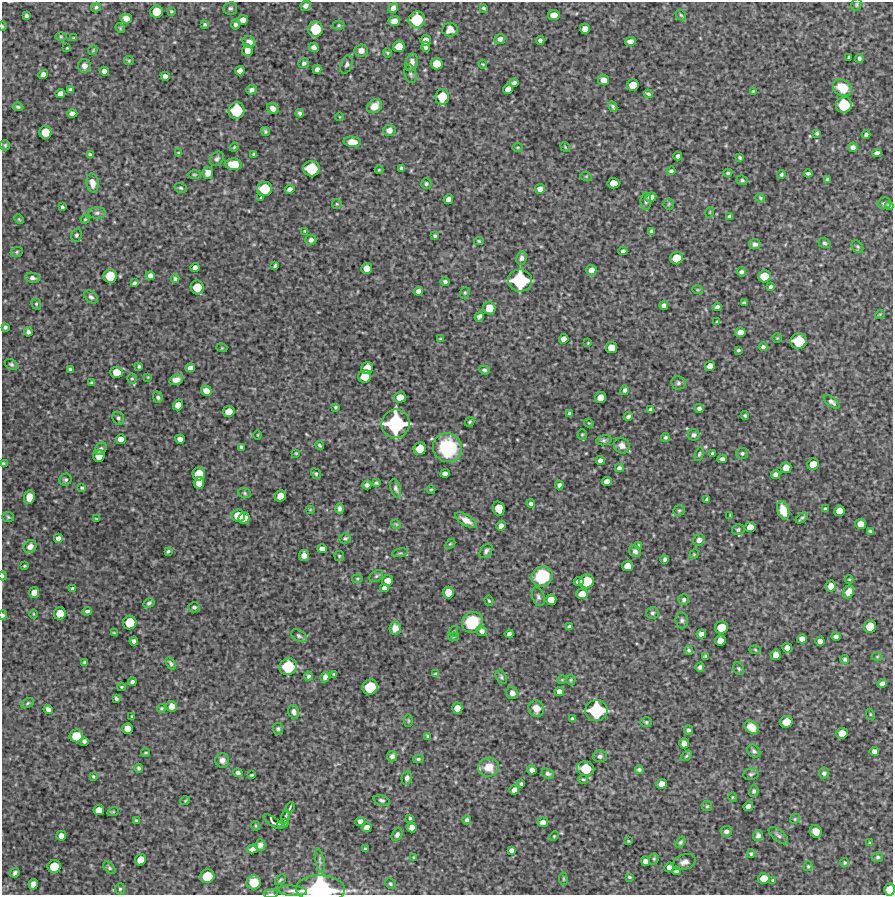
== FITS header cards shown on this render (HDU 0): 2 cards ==
NAXIS1  =                  891 /Length X axis
NAXIS2  =                  893 /Length Y axis

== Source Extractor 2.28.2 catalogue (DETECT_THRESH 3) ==
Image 891 x 893 px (HDU 0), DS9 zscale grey, 1 PNG px = 1 image px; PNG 895 x 897 px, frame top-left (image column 1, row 893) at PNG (2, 2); each listed source drawn as its Kron ellipse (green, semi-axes under 4 px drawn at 4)
Background 5290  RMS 280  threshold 852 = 3 sigma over >= 5 px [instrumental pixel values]
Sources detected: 471; all 471 listed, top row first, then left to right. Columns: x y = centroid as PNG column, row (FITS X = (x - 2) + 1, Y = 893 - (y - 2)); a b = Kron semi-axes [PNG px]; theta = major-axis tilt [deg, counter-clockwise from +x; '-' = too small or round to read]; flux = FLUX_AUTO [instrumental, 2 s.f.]
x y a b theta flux
857 4 6 5 - 2.7e+04
306 6 5 4 - 6.9e+04
96 7 5 4 - 3.4e+04
230 8 7 6 - 4.3e+04
393 8 5 4 - 7.7e+04
483 8 3 3 - 2.7e+04
171 11 3 3 - 2.0e+04
157 12 6 6 - 3.2e+05
554 15 6 5 - 1.6e+05
681 15 6 4 -44 2.7e+04
26 16 4 3 - 3.8e+04
126 18 6 5 - 1.1e+05
243 20 5 5 - 1.2e+05
417 20 8 8 - 7.0e+05
394 21 6 5 - 1.1e+05
205 24 4 4 - 2.9e+04
235 24 5 4 - 4.9e+04
339 25 6 4 1 2.6e+04
2 26 4 3 - 1.6e+04
120 28 5 4 - 2.2e+04
316 29 8 7 - 5.9e+05
585 29 5 5 - 1.5e+05
450 30 8 7 - 1.4e+05
61 36 6 4 -1 2.2e+04
74 38 4 3 - 2.7e+04
500 39 5 5 - 6.2e+04
426 40 5 5 - 1.7e+05
540 40 4 3 - 4.6e+04
630 41 5 4 - 8.2e+04
249 42 6 5 - 9.5e+04
399 46 6 5 - 2.4e+05
314 47 5 4 - 7.2e+04
426 47 5 3 - 5.5e+04
67 48 3 3 - 1.5e+04
93 50 5 4 - 1.8e+04
247 50 6 5 - 1.2e+05
361 50 6 6 - 9.0e+04
387 53 5 3 - 2.0e+04
849 57 3 3 - 2.9e+04
859 58 4 3 - 3.4e+04
129 61 5 4 - 2.1e+04
412 62 9 6 77 1.1e+05
304 63 5 5 - 4.6e+04
347 64 10 5 67 5.9e+04
437 64 6 6 - 2.8e+05
483 64 4 4 - 1.8e+04
84 66 7 6 - 8.9e+04
317 69 5 4 - 7.6e+04
104 71 5 4 - 8.1e+04
240 71 5 4 - 1.0e+05
43 74 5 4 - 1.1e+05
410 74 9 5 -77 4.9e+04
165 76 4 4 - 7.8e+04
604 80 5 5 - 1.5e+05
514 83 4 3 - 5.2e+04
633 85 6 5 - 2.4e+05
842 88 10 8 -32 3.7e+05
508 89 5 5 - 1.3e+05
71 90 4 4 - 4.5e+04
251 90 5 4 - 6.1e+04
753 91 3 2 - 1.7e+04
60 94 5 4 - 9.9e+04
648 94 4 3 - 3.6e+04
442 97 8 6 80 4.2e+05
844 105 8 8 - 6.6e+05
374 106 8 6 39 1.8e+05
18 107 5 3 - 3.1e+04
613 107 5 3 - 3.6e+04
273 108 6 5 - 1.1e+05
236 110 8 8 - 7.1e+05
72 113 5 4 - 7.9e+04
300 113 4 3 - 4.3e+04
340 117 4 2 - 1.5e+04
389 130 6 5 - 1.0e+05
265 131 5 4 - 3.0e+04
45 132 6 6 - 3.3e+05
817 133 3 3 - 2.9e+04
866 134 4 3 - 4.7e+04
352 142 9 5 -4 1.7e+05
5 145 5 5 - 3.1e+04
234 147 5 3 - 1.9e+04
518 147 5 3 - 1.9e+04
565 147 5 3 - 1.6e+04
853 147 5 4 - 5.1e+04
178 153 3 3 - 2.0e+04
877 153 5 4 - 6.5e+04
253 154 3 2 - 1.9e+04
90 155 4 4 - 4.0e+04
678 156 4 4 - 6.8e+04
740 157 3 3 - 3.0e+04
217 159 8 6 48 5.0e+04
234 164 8 6 -5 3.9e+05
401 168 4 3 - 3.5e+04
311 169 8 7 - 6.4e+05
379 170 4 4 - 1.9e+04
671 171 4 3 - 3.5e+04
208 173 6 5 - 1.2e+05
728 173 4 3 - 2.5e+04
808 173 4 3 - 3.7e+04
194 174 6 3 0 2.1e+04
781 174 4 3 - 3.3e+04
586 176 6 4 -18 2.1e+04
742 180 5 4 - 3.0e+04
827 180 4 3 - 4.0e+04
92 183 10 6 -81 1.4e+05
613 183 6 5 - 2.1e+05
426 184 5 5 - 3.3e+04
181 188 6 4 -16 3.0e+04
265 189 7 7 - 5.4e+05
290 189 5 4 - 7.3e+04
540 189 5 5 - 1.1e+05
651 197 6 4 22 9.6e+04
261 198 4 2 - 2.2e+04
760 198 5 4 - 2.1e+04
448 199 5 4 - 1.0e+05
646 201 9 5 87 4.9e+04
884 203 7 5 17 4.0e+04
337 204 5 5 - 2.3e+04
669 204 5 5 - 2.5e+04
889 206 4 4 - 6.3e+04
62 207 3 3 - 3.0e+04
710 212 5 3 - 1.6e+04
97 213 9 5 1 5.5e+04
729 216 4 4 - 3.9e+04
19 219 5 4 - 2.1e+04
85 219 4 4 - 1.9e+04
305 231 4 3 - 2.7e+04
651 231 3 3 - 3.3e+04
76 235 7 5 78 3.3e+04
435 236 3 3 - 3.1e+04
311 240 5 5 - 6.5e+04
479 241 5 4 - 2.2e+04
824 243 6 5 - 3.8e+04
755 244 6 5 - 5.2e+04
857 247 7 5 -55 3.2e+04
623 251 4 3 - 4.3e+04
17 252 6 5 - 2.7e+04
521 258 7 5 82 5.9e+04
677 258 6 6 - 3.4e+05
275 266 4 3 - 2.8e+04
195 268 4 4 - 8.6e+04
367 268 5 5 - 1.7e+05
591 270 5 5 - 1.0e+05
741 272 4 4 - 4.8e+04
110 276 7 6 - 4.2e+05
150 276 4 4 - 7.7e+04
764 276 6 6 - 3.3e+05
32 278 7 5 -9 6.3e+04
175 279 4 4 - 3.5e+04
520 281 12 11 - 1.2e+06
445 282 4 3 - 4.1e+04
134 283 4 3 - 3.4e+04
197 287 7 6 - 3.6e+05
770 287 4 3 - 3.5e+04
698 290 5 3 - 1.9e+04
418 291 4 4 - 7.5e+04
465 293 6 4 69 2.7e+04
91 297 8 5 -40 4.8e+04
744 303 4 3 - 3.3e+04
36 304 6 4 -70 2.5e+04
664 305 4 4 - 6.6e+04
717 307 4 4 - 5.6e+04
489 308 6 6 - 2.4e+05
880 314 5 3 - 1.6e+04
479 316 5 4 - 5.2e+04
717 322 3 3 - 2.6e+04
5 327 4 3 - 3.3e+04
28 332 5 4 - 5.0e+04
740 332 5 5 - 1.2e+05
777 338 5 4 - 2.1e+04
440 339 4 2 - 2.0e+04
564 339 5 4 - 1.0e+05
799 341 8 8 - 6.4e+05
588 343 3 3 - 1.3e+04
763 347 4 3 - 4.5e+04
222 348 5 3 - 1.7e+04
611 348 5 5 - 2.0e+05
738 350 3 3 - 2.8e+04
11 364 7 4 -31 3.7e+04
139 366 4 3 - 2.9e+04
710 366 5 4 - 1.2e+05
190 368 5 4 - 8.0e+04
367 368 6 5 - 2.5e+05
70 369 3 3 - 3.6e+04
484 370 5 4 - 3.6e+04
116 372 6 5 - 2.5e+05
365 376 6 6 - 3.1e+05
148 377 4 4 - 1.6e+04
132 378 5 4 - 2.6e+04
176 380 7 5 17 1.0e+05
91 383 4 3 - 2.5e+04
678 383 7 6 - 4.7e+04
625 390 5 4 - 4.1e+04
206 391 5 5 - 1.4e+05
158 397 6 4 -72 4.4e+04
400 397 6 5 - 2.0e+05
600 398 6 5 - 1.7e+05
832 402 9 4 -38 5.8e+04
178 405 5 5 - 1.6e+05
335 407 3 3 - 2.6e+04
699 408 4 4 - 5.2e+04
650 410 4 4 - 4.8e+04
229 411 6 5 - 1.9e+05
569 414 3 3 - 3.0e+04
745 415 4 3 - 2.8e+04
628 416 4 3 - 4.4e+04
118 418 7 5 -65 3.9e+04
470 422 5 3 - 2.5e+04
589 423 4 3 - 1.5e+04
396 424 14 14 - 1.9e+06
582 434 5 4 - 2.2e+04
258 435 5 3 - 1.5e+04
694 435 6 5 - 4.6e+04
665 437 4 4 - 2.9e+04
121 439 5 5 - 1.2e+05
180 439 5 4 - 9.7e+04
604 440 8 5 10 3.8e+04
320 445 4 2 - 2.5e+04
622 446 8 7 - 1.2e+05
241 447 4 3 - 3.6e+04
448 448 15 14 - 1.2e+06
101 449 7 5 53 4.9e+04
420 449 6 6 - 3.2e+05
296 453 3 2 - 1.6e+04
712 453 3 3 - 2.8e+04
742 453 6 5 - 3.8e+04
699 454 7 3 72 2.7e+04
99 456 6 5 - 2.2e+05
722 459 4 4 - 5.5e+04
600 460 4 4 - 7.2e+04
3 464 3 3 - 2.7e+04
813 464 6 5 - 2.3e+05
619 468 4 4 - 5.6e+04
786 468 5 5 - 1.9e+05
445 473 5 4 - 8.2e+04
199 474 6 6 - 3.4e+05
316 474 5 4 - 2.8e+04
776 474 5 4 - 7.4e+04
66 480 6 5 - 4.0e+04
607 482 5 4 - 1.2e+05
199 483 6 5 - 2.2e+05
376 483 4 3 - 3.0e+04
367 485 4 4 - 5.4e+04
559 485 4 4 - 5.1e+04
82 488 4 3 - 2.4e+04
396 488 9 5 -74 5.3e+04
431 489 4 3 - 1.6e+04
245 493 6 5 - 3.1e+04
280 496 6 5 - 1.9e+05
29 497 7 5 81 2.0e+05
707 499 4 3 - 3.6e+04
531 504 4 4 - 4.6e+04
499 508 7 6 - 3.0e+05
340 509 5 4 - 5.2e+04
825 509 4 3 - 3.1e+04
310 510 5 3 - 1.6e+04
679 510 6 5 - 2.8e+04
783 510 9 6 -73 2.7e+05
839 511 5 5 - 1.8e+05
730 515 4 3 - 1.6e+04
238 516 7 6 - 3.7e+05
8 517 6 5 - 2.7e+04
244 518 6 5 - 2.4e+05
802 518 7 3 40 3.6e+04
96 519 4 2 - 1.5e+04
466 520 12 5 -31 1.5e+05
396 524 5 4 - 2.1e+04
861 524 5 5 - 1.7e+05
501 526 5 4 - 9.7e+04
750 527 5 5 - 1.7e+05
738 530 6 5 - 3.9e+04
870 531 3 3 - 2.3e+04
58 538 4 4 - 7.5e+04
345 538 6 5 - 3.3e+04
699 540 6 5 - 6.3e+04
450 544 6 3 44 2.2e+04
638 545 4 3 - 2.0e+04
30 546 7 5 43 9.8e+04
322 549 5 4 - 9.6e+04
168 551 4 3 - 2.9e+04
486 551 8 5 54 5.9e+04
635 551 6 5 - 5.9e+04
400 553 8 3 12 2.8e+04
694 554 5 4 - 1.8e+04
304 555 5 5 - 1.2e+05
339 556 5 5 - 2.8e+04
665 559 4 3 - 4.2e+04
24 566 3 3 - 2.0e+04
628 566 5 5 - 1.8e+05
3 576 4 2 - 2.6e+04
376 576 8 5 37 3.6e+04
542 576 11 10 - 7.0e+05
357 579 5 4 - 2.2e+04
849 579 4 3 - 1.7e+04
387 581 6 5 - 1.7e+05
579 581 5 4 - 1.1e+05
587 581 7 7 - 5.2e+05
831 586 5 5 - 1.4e+05
384 588 4 4 - 7.3e+04
72 589 4 3 - 3.5e+04
34 592 5 5 - 1.6e+05
448 592 6 6 - 2.5e+05
849 592 7 5 62 1.7e+05
582 594 6 5 - 1.8e+05
538 597 10 6 -72 5.5e+04
684 599 5 5 - 4.2e+04
551 600 5 5 - 1.9e+05
489 601 5 4 - 2.4e+04
149 603 6 4 30 3.7e+04
194 607 6 5 - 4.3e+04
87 611 5 4 - 4.4e+04
60 613 6 6 - 2.8e+05
652 613 6 6 - 3.6e+04
33 614 5 3 - 1.7e+04
3 615 5 3 - 3.3e+04
682 620 8 6 -85 4.9e+04
472 622 11 9 49 7.0e+05
130 623 7 6 - 4.3e+05
570 626 3 3 - 3.5e+04
721 627 6 6 - 3.3e+05
870 627 6 6 - 2.9e+05
395 628 7 6 - 1.1e+05
454 631 5 3 - 1.8e+04
482 631 5 5 - 7.1e+04
114 633 4 4 - 2.2e+04
509 634 4 4 - 6.2e+04
701 634 5 4 - 8.6e+04
299 636 8 5 -32 4.3e+04
836 636 4 4 - 5.8e+04
453 637 5 3 - 2.4e+04
802 639 5 4 - 1.0e+05
134 641 4 4 - 6.6e+04
720 641 5 5 - 1.5e+05
820 641 4 4 - 9.2e+04
787 648 5 5 - 1.1e+05
689 650 4 3 - 3.3e+04
755 650 6 4 -3 2.2e+04
776 655 5 5 - 1.4e+05
705 656 4 3 - 2.5e+04
877 657 5 3 - 1.8e+04
845 659 4 4 - 3.4e+04
84 662 3 3 - 2.2e+04
171 663 7 4 -58 3.9e+04
288 667 9 8 - 7.6e+05
700 667 4 4 - 4.4e+04
739 669 6 5 - 3.3e+04
334 674 4 3 - 2.1e+04
435 674 4 4 - 2.6e+04
308 676 5 4 - 3.7e+04
325 677 5 4 - 6.5e+04
501 677 7 5 -56 3.6e+04
562 680 5 3 - 1.4e+04
571 680 5 4 - 2.4e+04
132 682 4 3 - 4.1e+04
882 683 5 4 - 6.7e+04
121 687 4 3 - 2.0e+04
370 687 8 7 - 6.0e+05
559 692 4 4 - 9.3e+04
512 693 6 6 - 8.3e+04
116 699 4 3 - 3.5e+04
28 703 6 4 28 2.8e+04
172 706 5 5 - 1.2e+05
161 708 4 3 - 1.9e+04
457 708 5 5 - 1.6e+05
536 708 8 7 - 1.8e+05
48 709 5 4 - 7.2e+04
596 710 11 10 - 1.1e+06
294 712 7 5 -73 5.5e+04
870 714 5 3 - 2.0e+04
132 717 4 3 - 3.0e+04
573 719 4 3 - 3.1e+04
408 721 6 3 90 1.8e+04
646 722 5 4 - 2.9e+04
786 722 6 6 - 2.9e+05
751 727 8 6 -38 2.3e+05
128 728 5 5 - 1.7e+05
278 729 6 5 - 3.4e+04
689 730 4 4 - 3.8e+04
842 733 6 5 - 2.0e+05
76 736 6 6 - 3.6e+05
428 736 4 2 - 2.8e+04
84 741 4 4 - 4.8e+04
684 743 5 4 - 1.1e+05
754 751 7 5 -47 4.8e+04
874 751 5 4 - 9.7e+04
146 753 4 2 - 1.9e+04
392 756 5 5 - 6.2e+04
600 756 7 6 - 5.4e+04
686 756 6 4 37 2.7e+04
418 759 5 4 - 3.0e+04
222 760 7 7 - 9.3e+04
489 767 10 9 - 2.9e+05
139 768 4 4 - 3.2e+04
586 769 9 7 -12 5.0e+05
532 770 5 4 - 8.3e+04
639 770 4 3 - 3.8e+04
238 773 5 4 - 5.1e+04
824 773 5 5 - 4.5e+04
548 774 6 4 -25 4.4e+04
751 774 8 6 8 4.3e+04
252 775 4 2 - 2.2e+04
93 776 4 3 - 2.2e+04
407 778 7 5 76 5.4e+04
583 779 5 4 - 2.2e+04
521 784 4 3 - 2.9e+04
662 784 5 5 - 1.4e+05
514 790 5 4 - 1.0e+05
754 791 5 4 - 4.0e+04
732 797 5 3 - 1.8e+04
382 800 8 4 -17 3.7e+04
185 801 5 3 - 1.7e+04
707 806 5 5 - 2.3e+04
748 806 5 4 - 8.7e+04
290 807 6 3 64 2.2e+04
99 810 5 5 - 1.8e+05
113 812 6 3 18 1.9e+04
286 816 7 2 80 3.5e+04
410 818 3 3 - 2.3e+04
795 819 5 4 - 2.6e+04
136 820 3 3 - 2.4e+04
467 820 4 4 - 4.4e+04
360 821 5 4 - 8.7e+04
273 822 12 4 -33 4.5e+04
543 822 5 5 - 1.0e+05
283 823 6 3 22 3.8e+04
255 826 5 2 - 1.8e+04
367 827 5 4 - 1.1e+05
412 827 5 5 - 9.7e+04
726 831 6 5 - 6.3e+04
816 831 6 5 - 1.7e+05
397 835 7 5 57 5.2e+04
758 835 5 5 - 6.3e+04
61 836 5 5 - 1.0e+05
554 836 5 3 - 1.8e+04
778 836 12 5 -40 5.7e+04
628 841 3 3 - 1.6e+04
681 842 6 4 56 3.4e+04
870 843 4 3 - 1.7e+04
260 845 6 5 - 6.1e+04
252 849 5 4 - 7.4e+04
365 849 3 3 - 2.6e+04
511 850 4 4 - 5.9e+04
751 854 4 3 - 2.6e+04
414 857 4 3 - 1.9e+04
878 857 6 5 - 3.6e+04
654 859 6 4 70 3.0e+04
140 860 6 5 - 2.1e+05
320 861 12 4 -78 5.4e+04
645 861 4 4 - 8.2e+04
684 862 12 7 19 1.0e+05
845 862 4 4 - 2.9e+04
54 866 6 6 - 3.8e+05
808 866 5 4 - 2.2e+04
669 867 5 4 - 9.9e+04
109 868 7 4 -46 3.7e+04
676 871 4 3 - 3.2e+04
15 873 5 3 - 4.4e+04
207 876 7 6 - 4.5e+05
629 877 3 3 - 2.3e+04
764 878 6 5 - 2.2e+05
563 879 6 3 -82 2.0e+04
280 880 6 3 44 2.5e+04
773 880 4 3 - 2.6e+04
254 882 7 7 - 2.8e+05
33 884 5 4 - 1.1e+05
390 884 6 4 -45 3.0e+04
120 889 5 5 - 3.0e+04
320 889 24 13 -2 2.9e+06
890 889 6 5 - 2.9e+05
292 891 15 5 -4 8.2e+04
271 894 7 3 7 2.8e+04
At the frame edge (FLAGS 8, measured only in part): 7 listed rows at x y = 2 26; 3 464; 3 576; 3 615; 320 889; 890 889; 271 894